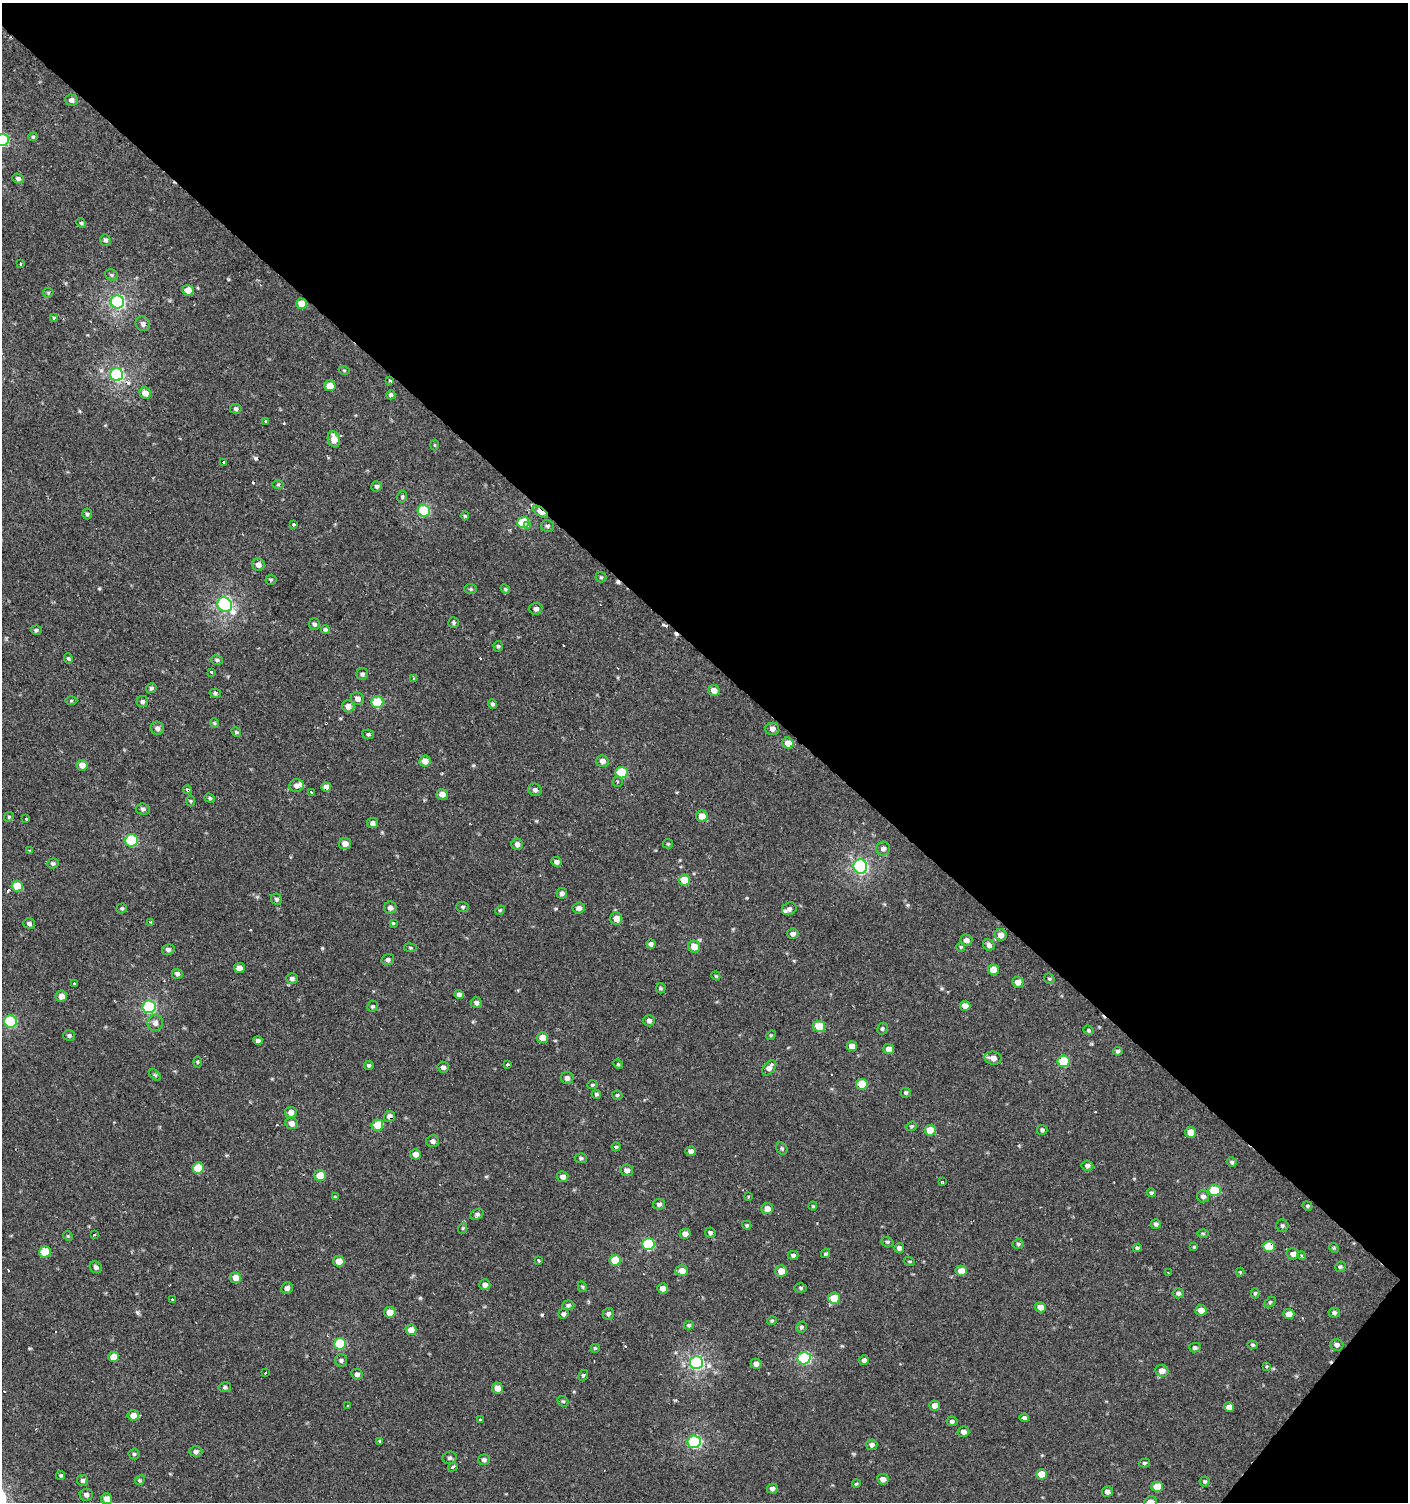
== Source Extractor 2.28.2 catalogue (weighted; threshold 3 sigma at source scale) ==
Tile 8 of 4 x 4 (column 4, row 2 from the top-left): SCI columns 4449-5854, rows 3031-4530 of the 6057 x 6034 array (HDU 1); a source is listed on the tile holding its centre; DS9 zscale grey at full resolution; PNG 1410 x 1504 px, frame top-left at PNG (2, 3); each listed source drawn as its Kron ellipse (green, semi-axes under 4 px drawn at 4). Shown black and unused: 45% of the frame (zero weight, under 2 of 3 exposures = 2% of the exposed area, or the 3 px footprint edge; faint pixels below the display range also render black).
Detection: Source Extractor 2.28.2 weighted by HDU 2 'WHT'; one run over the whole footprint, this tile lists its part. Background 7.35e-04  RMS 0.0038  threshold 0.0169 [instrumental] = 3 sigma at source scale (4.5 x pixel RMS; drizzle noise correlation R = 1.50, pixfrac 1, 0.0396/0.0396 arcsec/px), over >= 5 px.
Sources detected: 318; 18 cosmic-ray / hot-pixel residue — neither listed nor drawn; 2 inside a brighter listed object's ellipse — not listed separately; the other 298 listed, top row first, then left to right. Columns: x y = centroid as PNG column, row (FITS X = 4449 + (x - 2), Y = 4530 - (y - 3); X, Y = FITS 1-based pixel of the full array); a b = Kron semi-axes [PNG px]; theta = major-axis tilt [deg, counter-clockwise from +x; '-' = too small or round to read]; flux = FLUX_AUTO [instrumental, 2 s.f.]
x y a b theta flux
71 100 6 5 - 1.3
33 137 4 4 - 0.39
2 140 6 6 - 32
18 178 6 4 -21 0.97
81 223 5 4 - 0.47
105 240 6 5 - 0.83
20 264 3 3 - 1.3
111 275 7 5 -22 0.61
188 290 5 5 - 3.6
48 293 5 5 - 0.47
117 302 6 6 - 80
301 304 5 5 - 5.4
54 317 3 3 - 1.4
143 324 7 7 - 1.4
344 370 5 3 - 0.33
117 375 6 6 - 69
390 380 3 3 - 3.4
330 386 6 5 - 3.9
145 393 6 5 - 3.1
391 395 4 4 - 0.8
236 409 6 5 - 0.75
265 421 4 2 - 0.28
334 439 8 6 -74 4.2
435 445 5 3 - 0.34
223 462 3 3 - 0.88
278 484 5 3 - 0.38
377 486 5 5 - 0.75
402 497 6 4 78 0.57
424 511 6 6 - 25
540 512 9 4 -35 5.3
87 514 5 5 - 0.65
465 516 4 4 - 0.39
523 522 6 5 - 16
293 525 3 3 - 0.49
528 526 4 3 - 4.9
547 526 7 6 - 0.84
258 565 6 6 - 1.8
601 577 5 5 - 0.53
271 580 5 5 - 0.48
471 589 6 5 - 0.59
505 589 5 4 - 0.43
225 605 7 7 - 72
536 609 6 6 - 1.2
453 622 5 5 - 0.63
314 624 6 5 - 0.81
325 629 5 4 - 0.61
36 630 5 4 - 0.55
498 646 5 4 - 0.52
68 658 5 4 - 0.5
217 660 6 5 - 0.68
211 672 3 3 - 1.4
362 674 6 6 - 0.86
413 678 4 3 - 0.51
151 688 5 5 - 0.62
714 691 6 5 - 2.7
215 693 6 4 -11 0.71
357 699 7 6 - 1.6
71 701 6 4 1 0.44
142 702 6 5 - 0.79
377 702 6 6 - 17
493 704 5 4 - 0.67
348 706 6 6 - 2.7
214 723 4 4 - 0.39
157 728 7 6 - 1.3
772 729 7 6 - 1.5
236 732 5 4 - 0.48
368 734 6 5 - 0.61
788 743 6 5 - 3.6
425 761 6 5 - 2.7
602 761 6 5 - 2.2
82 765 5 5 - 3
621 773 6 6 - 19
617 782 5 5 - 0.68
296 785 7 6 - 1.3
326 787 5 4 - 2.5
187 790 4 3 - 4.5
535 790 7 6 - 1.1
311 792 3 3 - 1.4
442 794 5 5 - 2.8
210 798 5 4 - 0.51
191 801 5 3 - 0.38
143 809 7 5 -5 0.88
702 816 6 5 - 4.4
9 817 5 4 - 0.44
26 819 3 3 - 1.9
372 823 5 5 - 1.3
132 840 6 6 - 26
345 843 6 5 - 2.3
517 844 6 5 - 1.6
668 844 5 4 - 0.41
883 849 7 7 - 1.4
29 851 3 3 - 0.47
557 862 5 4 - 1.1
53 863 6 5 - 0.62
860 866 7 6 - 70
684 880 6 5 - 6.2
17 886 6 5 - 7.2
562 893 5 5 - 1.1
276 899 6 5 - 0.66
463 907 6 5 - 0.57
122 908 5 4 - 0.55
390 908 6 6 - 1.4
579 908 6 5 - 1.5
789 909 7 6 - 1.2
500 910 5 4 - 0.4
616 919 6 6 - 3
151 922 3 3 - 0.34
29 923 6 5 - 0.88
393 923 3 3 - 3.8
793 934 6 5 - 1.2
1001 935 6 6 - 2.7
966 940 6 5 - 1.5
651 944 4 4 - 1
989 945 6 5 - 1.3
694 947 6 6 - 4.2
961 947 4 4 - 0.39
410 948 6 3 -9 0.39
168 949 6 5 - 0.96
388 960 6 5 - 0.96
239 968 5 5 - 2.3
993 970 5 5 - 4.3
177 974 5 5 - 0.86
716 976 4 3 - 0.34
292 979 6 5 - 1.1
1049 979 6 5 - 0.51
1018 982 6 5 - 2.7
74 984 3 3 - 1.8
661 988 5 5 - 0.47
459 995 5 4 - 1
61 996 6 5 - 2.1
476 1003 5 5 - 0.96
373 1006 6 5 - 0.58
965 1006 5 5 - 3.3
149 1007 6 6 - 49
649 1021 6 5 - 1.1
10 1022 6 6 - 31
155 1023 8 8 - 1.6
819 1026 6 5 - 9.5
882 1029 6 5 - 0.63
1089 1030 5 4 - 0.47
69 1035 6 5 - 0.7
771 1035 5 4 - 0.35
542 1038 6 5 - 3.3
258 1041 5 4 - 0.9
852 1046 5 5 - 2.9
889 1049 5 5 - 3
1118 1051 5 4 - 0.78
993 1058 8 6 -9 2.4
1063 1061 6 6 - 18
197 1062 5 3 - 0.37
618 1064 5 4 - 0.39
369 1065 5 4 - 0.58
508 1065 3 3 - 3.7
443 1067 6 5 - 1
769 1068 9 5 50 1.5
155 1075 7 4 -44 0.49
567 1078 6 6 - 1.4
862 1084 5 5 - 7.6
592 1085 5 4 - 0.5
906 1093 5 5 - 0.58
596 1094 5 4 - 0.54
617 1095 5 4 - 0.49
291 1112 6 5 - 2.4
389 1116 6 5 - 1.8
291 1123 6 6 - 1.8
377 1125 6 5 - 9
911 1126 6 4 19 0.51
930 1130 5 5 - 7
1042 1130 5 5 - 0.74
1190 1132 5 5 - 4.5
433 1141 6 6 - 1.2
616 1147 4 4 - 0.49
782 1149 6 5 - 0.57
691 1151 5 5 - 1.3
415 1154 5 5 - 2.4
581 1158 6 5 - 0.61
1232 1162 5 4 - 0.63
1087 1166 6 5 - 1.3
198 1168 6 5 - 9.8
627 1170 6 6 - 1.6
320 1175 6 5 - 5.6
563 1177 5 5 - 1.9
942 1182 3 2 - 0.39
1214 1190 6 5 - 16
1151 1193 4 4 - 0.53
1203 1196 6 6 - 1.5
335 1197 4 4 - 0.34
748 1197 3 3 - 0.93
659 1204 6 5 - 1.1
813 1206 4 4 - 0.38
1307 1206 5 4 - 0.49
767 1209 6 5 - 2.8
477 1214 7 5 30 0.88
1156 1224 5 4 - 0.86
747 1225 5 3 - 0.43
1282 1226 6 6 - 0.7
463 1228 6 3 71 0.43
710 1233 5 5 - 0.81
685 1234 5 5 - 1.9
1203 1234 6 4 -1 0.47
94 1235 3 2 - 0.35
68 1236 5 4 - 0.4
887 1242 6 5 - 0.57
648 1244 6 6 - 25
1018 1244 5 5 - 0.58
1269 1246 6 5 - 12
1194 1247 4 4 - 0.38
899 1248 5 4 - 1.1
1137 1248 4 4 - 0.59
1334 1248 5 4 - 0.44
45 1252 6 5 - 9.7
826 1254 5 4 - 0.58
1293 1254 6 5 - 1.7
793 1255 5 4 - 0.84
1302 1256 4 4 - 0.91
538 1260 3 3 - 1.7
615 1260 6 5 - 9.8
339 1261 5 5 - 3.3
909 1261 5 3 - 0.44
96 1267 6 5 - 0.98
1340 1267 5 5 - 0.59
682 1271 6 5 - 3.3
781 1271 6 5 - 3.8
961 1271 5 5 - 4.6
1240 1272 4 4 - 0.33
1168 1273 3 2 - 0.43
236 1278 5 5 - 4.3
485 1285 5 5 - 1.7
582 1287 5 4 - 0.44
287 1288 6 5 - 1.4
663 1288 5 5 - 2
801 1288 6 4 1 0.58
1178 1293 5 5 - 0.88
1255 1293 5 4 - 0.48
834 1298 6 5 - 7.6
172 1300 3 3 - 1.3
1270 1302 6 4 44 0.52
568 1305 6 4 5 0.71
1040 1307 5 5 - 3
1201 1310 6 5 - 3.3
390 1312 6 5 - 4
1334 1313 6 5 - 0.79
563 1314 5 5 - 0.79
608 1314 6 5 - 0.91
1289 1314 5 5 - 2.9
772 1321 5 4 - 0.43
689 1325 5 4 - 0.5
801 1327 6 5 - 0.63
411 1330 5 5 - 3.8
340 1344 6 6 - 20
1253 1345 5 4 - 0.52
1337 1345 6 6 - 1.3
595 1348 5 5 - 0.44
1195 1348 6 4 14 0.7
114 1357 5 5 - 5.3
804 1358 6 6 - 46
341 1360 6 6 - 0.76
864 1360 5 4 - 1.2
696 1362 6 6 - 77
756 1364 5 5 - 1.8
1267 1367 3 3 - 1.4
1162 1371 6 6 - 2.9
265 1372 3 3 - 3.1
357 1374 6 5 - 1.1
583 1375 6 4 67 0.47
225 1387 6 5 - 0.71
497 1388 5 5 - 3
563 1401 6 5 - 0.54
347 1406 3 2 - 0.49
934 1406 5 5 - 2
1229 1407 5 5 - 2.5
133 1415 6 5 - 3
1024 1418 5 4 - 1
480 1420 3 3 - 1.2
952 1421 5 5 - 0.81
963 1432 6 5 - 1.7
380 1441 3 3 - 3.1
694 1442 6 6 - 49
872 1445 5 5 - 1.3
196 1451 6 5 - 0.97
134 1454 5 5 - 0.55
450 1458 7 6 - 0.86
484 1460 6 5 - 1
1144 1463 6 4 14 0.52
453 1467 5 3 - 6.3
1042 1474 5 5 - 5.7
61 1475 4 4 - 0.58
883 1479 6 5 - 1.9
82 1480 5 5 - 0.81
140 1480 5 4 - 0.5
1205 1481 5 5 - 0.52
856 1484 4 3 - 0.34
1157 1487 6 5 - 7.3
772 1489 5 5 - 1.3
1107 1492 5 5 - 1.6
86 1495 7 6 - 1.3
107 1499 5 5 - 2.9
1150 1502 7 6 - 3.5
Overlapping masked pixels (flux is a lower limit): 9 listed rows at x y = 301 304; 390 380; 145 393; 540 512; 326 787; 187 790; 389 1116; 1269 1246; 453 1467
Isophote crosses this tile's border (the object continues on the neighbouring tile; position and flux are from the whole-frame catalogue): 2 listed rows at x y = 2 140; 1150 1502